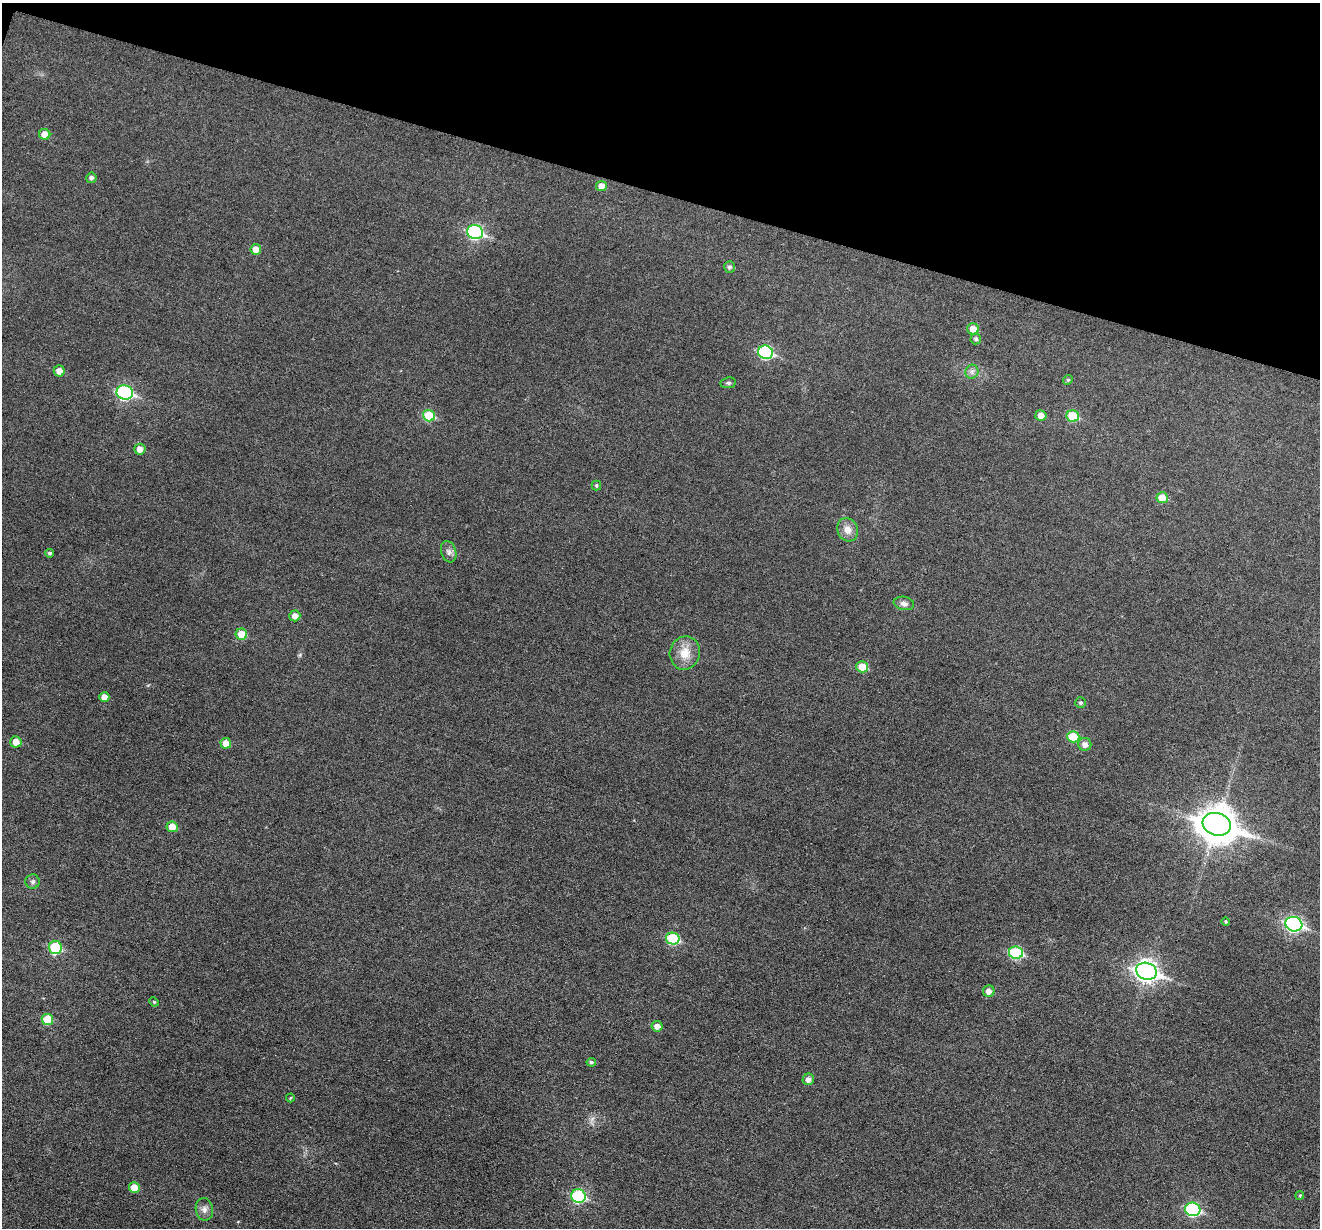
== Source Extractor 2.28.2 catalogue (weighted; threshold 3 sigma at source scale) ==
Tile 2 of 4 x 4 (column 2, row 1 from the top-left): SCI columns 1322-2639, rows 3935-5160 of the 5274 x 5288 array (HDU 1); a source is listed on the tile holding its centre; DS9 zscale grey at full resolution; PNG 1322 x 1230 px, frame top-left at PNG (2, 3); each listed source drawn as its Kron ellipse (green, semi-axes under 4 px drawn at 4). Shown black and unused: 16% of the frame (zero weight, under 3 of 6 exposures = <1% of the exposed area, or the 3 px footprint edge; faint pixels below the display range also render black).
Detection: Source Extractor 2.28.2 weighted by HDU 2 'WHT'; one run over the whole footprint, this tile lists its part. Background 0.0427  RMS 0.0053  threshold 0.0218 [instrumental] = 3 sigma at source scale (4.09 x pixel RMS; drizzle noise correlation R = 1.36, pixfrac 0.8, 0.05/0.05 arcsec/px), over >= 5 px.
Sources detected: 55; all 55 listed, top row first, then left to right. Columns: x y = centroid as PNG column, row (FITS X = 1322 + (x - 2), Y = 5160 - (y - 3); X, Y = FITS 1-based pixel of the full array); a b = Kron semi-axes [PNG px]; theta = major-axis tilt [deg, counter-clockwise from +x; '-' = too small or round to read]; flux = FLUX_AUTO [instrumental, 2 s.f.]
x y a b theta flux
45 134 5 5 - 5.8
91 178 5 5 - 1.4
601 186 5 5 - 4.2
475 232 8 7 - 65
256 249 5 5 - 5.4
730 267 6 5 - 1.3
973 329 6 5 - 5
976 339 5 5 - 1.3
766 352 7 6 - 52
59 371 5 5 - 3.6
972 372 7 6 - 1.7
1068 380 5 4 - 0.73
728 383 8 5 8 1.1
125 393 8 7 - 68
1041 415 5 5 - 3.6
429 416 6 5 - 18
1073 416 6 6 - 15
140 449 5 5 - 3.4
596 485 5 4 - 0.8
1162 498 5 5 - 7.4
848 530 12 10 -64 4.4
449 552 11 7 -72 2.1
50 553 4 4 - 0.97
904 603 10 6 -10 2.2
295 616 5 5 - 3
241 634 6 5 - 9.5
685 653 17 15 78 7.9
862 667 6 5 - 8.5
104 697 5 5 - 3.5
1081 703 5 5 - 0.94
1073 737 6 5 - 14
16 742 6 5 - 4
226 743 5 5 - 5.5
1085 744 6 6 - 2.7
1217 824 14 11 -17 1000
172 827 6 5 - 6.1
33 882 7 7 - 1.4
1226 921 4 4 - 0.68
1294 924 8 7 - 100
673 939 7 6 - 29
55 947 7 6 - 29
1016 953 7 6 - 37
1146 971 10 8 -18 270
989 991 6 5 - 2.8
154 1002 5 4 - 0.57
47 1019 6 5 - 12
657 1026 6 5 - 2.8
591 1062 5 4 - 0.98
808 1079 6 5 - 2.6
290 1098 4 4 - 0.52
134 1188 5 5 - 6.2
1300 1195 4 3 - 0.47
578 1196 7 6 - 44
204 1209 11 8 -80 2.6
1193 1209 7 6 - 52